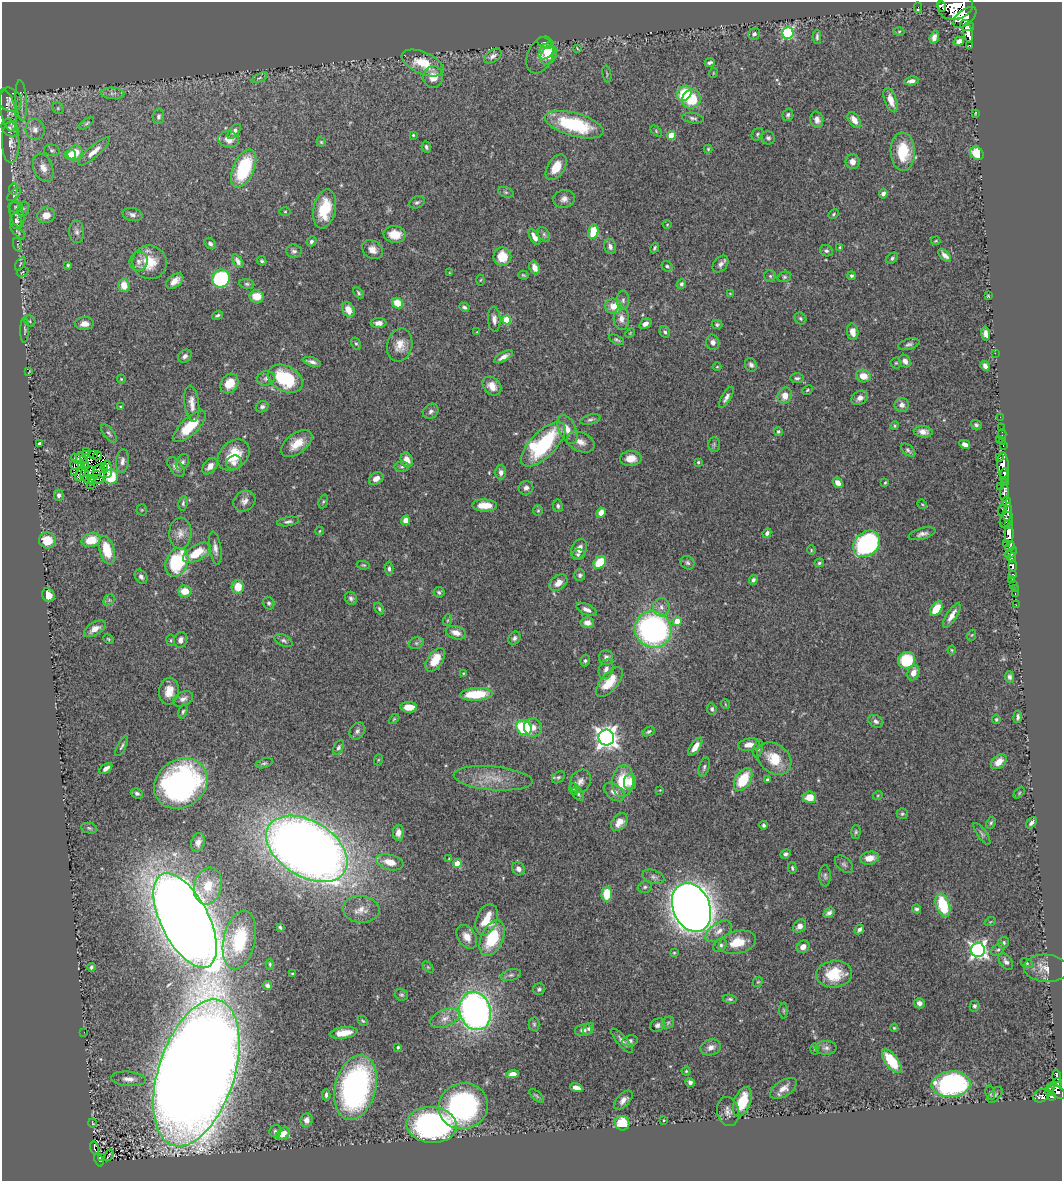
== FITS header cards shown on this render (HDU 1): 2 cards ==
NAXIS1  =                 1060
NAXIS2  =                 1179

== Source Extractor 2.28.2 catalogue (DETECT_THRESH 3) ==
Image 1060 x 1179 px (HDU 1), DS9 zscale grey, 1 PNG px = 1 image px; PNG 1064 x 1183 px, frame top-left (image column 1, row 1179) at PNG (2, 2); each listed source drawn as its Kron ellipse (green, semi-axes under 4 px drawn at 4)
Background 0.642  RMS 0.039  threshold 0.118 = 3 sigma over >= 5 px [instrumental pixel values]
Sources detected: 490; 3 with non-positive FLUX_AUTO (blend fragments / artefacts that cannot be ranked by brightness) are neither listed nor drawn; the other 487 listed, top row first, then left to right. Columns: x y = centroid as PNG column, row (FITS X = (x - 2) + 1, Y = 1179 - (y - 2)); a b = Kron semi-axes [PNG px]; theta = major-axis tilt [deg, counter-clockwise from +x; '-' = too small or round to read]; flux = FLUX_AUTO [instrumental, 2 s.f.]
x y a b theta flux
942 6 6 2 -69 400
955 6 17 13 11 4600
918 8 5 2 - 7.9
965 17 14 7 39 3100
967 26 7 5 -23 1600
899 31 5 3 - 2.9
788 33 6 5 - 310
968 33 10 4 -79 1900
754 34 6 5 - 7.9
817 37 7 3 90 5.8
934 37 6 4 71 14
959 41 5 4 - 12
545 43 8 4 -22 5.5
970 45 3 3 - 110
577 48 4 3 - 1.9
546 51 9 6 51 27
540 55 19 12 65 26
549 55 10 7 56 45
493 56 10 6 33 11
710 62 5 3 - 5.4
423 63 22 11 -23 68
713 73 5 3 - 2.2
607 74 9 2 -80 3.5
433 77 11 10 - 34
259 78 9 4 22 6.1
911 81 7 4 9 12
113 93 12 5 -4 11
684 93 8 6 54 91
691 99 9 9 - 88
9 100 13 11 -43 17
891 100 13 6 -70 27
21 101 20 5 -86 17
58 108 6 5 - 4.2
8 111 21 7 -79 23
975 113 4 2 - 2.1
788 115 6 5 - 5.5
159 116 8 5 82 7.5
693 118 11 5 -10 7.2
817 120 8 6 -75 14
854 120 9 5 -54 23
86 123 9 4 35 4.9
574 125 30 11 -16 200
10 128 9 7 -47 12
35 129 10 9 - 18
234 131 9 5 52 10
656 131 6 4 -47 3.3
757 134 7 5 57 5
413 135 3 3 - 3.6
671 136 4 4 - 61
768 138 7 6 - 6.9
229 139 10 8 -12 25
11 142 21 9 -89 28
321 142 4 4 - 3.3
426 147 6 4 -68 6.7
708 149 4 4 - 3.4
52 150 8 5 -10 6.1
903 151 19 12 -88 99
94 152 20 6 41 24
75 153 8 7 - 62
977 153 7 6 - 71
70 155 5 5 - 18
852 162 7 7 - 16
556 167 14 8 58 42
43 168 15 9 -68 23
244 169 20 10 66 190
13 189 5 3 - 3.3
506 192 8 5 -19 5.1
883 194 5 4 - 8.9
14 195 8 4 44 5.3
564 199 11 9 10 15
417 202 8 5 25 6.4
16 207 7 5 3 5.7
23 209 8 5 70 6.7
325 209 20 11 78 89
285 211 5 4 - 3.1
132 214 10 6 -12 9.8
833 214 5 4 - 3.5
17 215 13 6 -74 12
46 215 9 7 9 31
16 221 8 6 88 9.3
667 225 4 3 - 2.2
18 232 9 3 -46 4
77 232 11 7 -87 11
593 232 7 5 80 64
395 234 11 8 -5 41
544 234 8 5 -54 5.6
534 237 9 4 -60 16
311 241 5 4 - 6.8
936 241 5 3 - 2.9
210 243 6 5 - 6.9
18 245 7 4 -71 3.7
610 247 8 5 -72 10
840 247 4 4 - 3.5
655 248 5 3 - 4.4
372 250 11 8 -36 19
294 251 8 6 -5 8
826 251 6 5 - 6
945 255 8 4 -46 11
502 257 9 9 - 57
892 258 7 5 39 5.5
139 261 10 9 - 12
238 261 8 4 -57 9.1
262 261 5 4 - 4.4
150 262 17 16 - 59
20 264 7 3 60 3
720 264 9 6 50 11
68 265 4 3 - 3.9
667 266 6 4 -37 4.9
535 268 7 5 -67 19
23 272 6 4 29 3.2
449 273 3 2 - 1.8
523 275 5 4 - 3.2
770 276 6 5 - 4.2
851 276 4 4 - 5.1
784 277 7 5 14 5.2
221 278 9 8 - 300
481 280 5 3 - 2.3
175 281 10 6 38 20
247 284 7 5 -10 5.4
681 284 5 4 - 5.7
124 285 6 5 - 36
358 293 6 4 -54 4.3
730 293 3 2 - 1.5
257 296 7 6 - 42
988 296 3 3 - 2.7
623 300 9 6 89 9.8
398 303 6 5 - 53
614 306 8 7 - 41
464 307 5 4 - 6
348 310 8 5 -65 28
218 315 6 3 20 4.8
800 318 6 5 - 5.2
494 319 13 6 -86 14
621 319 11 7 -88 19
507 320 4 4 - 84
30 321 6 5 - 4.1
378 323 8 5 -1 16
84 324 9 6 3 17
645 324 6 4 31 12
717 325 5 4 - 4.6
24 330 13 3 89 5.9
477 332 4 4 - 2.2
665 332 6 5 - 5.8
853 332 8 5 -82 22
630 333 5 3 - 2.3
985 334 7 4 -84 13
617 340 8 3 -27 4.7
713 342 8 6 -77 12
356 344 6 4 -60 3.9
909 344 11 5 15 7.6
400 345 17 12 78 33
995 353 2 2 - 31
185 356 7 6 - 9.7
503 357 10 4 29 14
905 361 6 5 - 14
312 362 9 4 -17 10
896 363 5 5 - 3.5
751 365 7 6 - 8.1
985 366 5 4 - 9.8
717 367 4 3 - 1.9
29 372 4 2 - 1.8
863 376 7 6 - 33
266 378 9 7 13 9.6
797 378 7 4 0 6.2
121 379 4 3 - 2.4
285 379 18 13 -27 190
229 383 10 8 55 46
492 386 10 8 -46 27
807 390 5 3 - 3.1
785 396 8 7 - 28
726 397 12 4 59 11
860 398 9 6 30 14
192 404 18 7 -83 23
902 405 7 7 - 15
121 407 3 3 - 3.1
262 407 6 5 - 6.3
431 411 8 7 - 8.8
1000 417 2 2 - 8.8
590 420 10 4 16 6.3
976 425 5 4 - 5.4
190 426 21 8 44 86
895 426 4 4 - 3.2
1001 428 2 2 - 12
567 429 15 8 -65 28
778 432 4 4 - 4
923 432 9 6 -6 19
109 433 11 5 -52 6.2
1002 434 5 2 - 22
999 440 2 2 - 8.3
1002 441 3 2 - 8.4
581 442 14 9 -24 22
39 444 3 3 - 6.6
297 444 18 10 36 44
543 444 29 13 45 290
714 444 7 6 - 6.4
965 444 5 4 - 11
1003 445 3 2 - 7.4
908 450 9 5 -42 6.4
86 451 3 2 - 1.3
94 454 2 2 - 4.7
86 455 2 2 - 5.9
234 455 18 13 43 71
97 456 5 2 - 0.51
1000 457 3 2 - 96
631 458 11 7 4 30
76 459 6 3 -46 4.3
82 459 6 5 - 9.6
407 460 7 6 - 28
122 461 12 6 84 11
182 462 8 6 63 8
698 462 4 3 - 4.2
234 463 8 7 - 12
84 464 3 2 - 4.8
74 465 5 2 - 1.8
81 465 4 3 - 1.2
1003 465 13 5 -88 1400
210 466 9 6 50 16
104 467 3 2 - 5.3
176 467 11 6 -53 15
402 467 7 5 3 5.8
99 469 7 3 47 2.2
108 469 9 4 -89 11
90 472 5 2 - 8.8
501 472 7 5 -89 9.1
75 473 3 2 - 7.1
80 474 7 4 60 4.1
85 474 6 3 83 3.3
97 475 2 2 - 3.2
1004 476 8 4 84 740
111 477 7 7 - 61
376 478 8 6 30 19
89 479 6 3 -12 0.45
99 479 5 2 - 1.9
93 482 3 2 - 3.5
838 483 5 4 - 19
885 483 3 2 - 2.5
1006 483 3 3 - 330
91 484 3 2 - 3.7
1000 486 3 2 - 98
526 488 7 7 - 11
1004 492 9 4 88 270
59 495 6 5 - 8.4
244 501 11 9 36 16
323 501 7 4 70 4.1
1007 502 5 4 - 450
183 503 7 4 82 5.1
922 504 5 4 - 3.1
485 505 12 6 -1 45
558 506 6 5 - 6.7
142 510 5 5 - 3.3
1002 510 5 3 - 140
538 511 5 5 - 3.3
1008 512 9 4 82 430
601 513 5 4 - 21
406 520 5 4 - 25
1006 520 8 6 59 530
288 522 11 4 10 8
1009 524 3 2 - 35
320 531 4 3 - 2.4
180 533 15 11 88 22
767 533 5 4 - 7.7
922 534 14 5 15 12
1009 534 10 4 89 2000
47 540 8 8 - 53
91 540 9 6 14 60
1006 543 4 2 - 77
867 544 15 11 45 440
1010 547 5 4 - 590
215 548 17 6 -81 15
579 549 10 7 64 20
107 550 15 7 -74 71
811 550 5 4 - 2.9
197 553 15 7 30 65
1011 553 7 4 44 590
578 555 6 5 - 5.8
1012 558 5 3 - 390
177 562 15 11 67 180
600 562 7 5 44 70
687 563 7 6 - 6.6
819 563 5 3 - 4.4
363 565 6 4 -9 3.5
1013 566 5 3 - 240
389 569 7 4 -85 6.2
1013 574 3 3 - 160
580 575 6 5 - 6.8
141 577 7 5 -54 8.5
1012 579 2 2 - 13
753 580 5 4 - 9.8
558 583 10 7 39 24
1013 584 3 2 - 8.1
238 587 7 6 - 47
1015 588 2 2 - 11
185 591 7 5 -3 38
439 592 5 5 - 5.7
1015 594 3 2 - 19
48 595 7 6 - 26
351 598 7 5 -60 6.8
109 600 6 5 - 5
269 603 6 5 - 5.3
1016 605 2 2 - 11
661 607 9 8 - 15
379 609 6 4 -60 4.8
587 609 11 5 -24 13
936 609 8 5 54 53
952 616 14 5 57 19
448 620 6 4 71 3.5
677 621 4 4 - 45
587 623 7 5 -5 18
95 629 12 6 31 21
653 629 19 17 -42 710
456 633 10 6 -18 24
972 635 5 3 - 2.2
514 638 7 5 49 7.5
108 639 5 3 - 3.4
171 640 6 3 -83 2.9
180 640 8 6 76 12
284 640 10 5 -26 6.9
416 643 7 5 19 6.1
952 650 4 4 - 2.6
606 658 7 7 - 12
435 660 13 7 56 48
907 660 8 8 - 120
585 661 6 4 74 5.1
606 669 10 7 70 13
464 673 4 3 - 2.5
913 673 8 6 72 23
1009 677 6 5 - 7.9
609 682 18 8 49 60
169 691 13 10 82 31
476 694 16 6 4 110
183 699 11 7 23 13
725 704 5 3 - 2.1
409 707 8 5 -3 37
712 709 5 4 - 6.1
183 712 7 4 72 4.7
1018 717 6 3 81 6.7
394 719 6 3 44 2.7
996 719 5 4 - 4.1
876 721 8 5 -29 8.6
524 728 8 7 - 160
533 728 9 9 - 22
357 731 9 7 56 9.4
649 731 6 4 26 5
606 737 8 7 - 1900
749 745 11 6 9 21
122 746 11 3 61 5.7
695 747 10 5 57 22
338 748 8 4 61 6.7
758 749 9 4 77 6.1
774 759 19 14 -39 69
378 760 5 3 - 2.5
999 762 9 6 40 32
264 763 9 4 18 5.2
704 767 10 5 73 6.7
106 768 7 4 36 16
558 777 7 5 38 5.7
493 778 39 12 -5 61
743 780 12 7 58 100
767 780 4 3 - 5.2
580 781 12 10 60 18
623 781 16 11 83 91
630 782 8 6 84 24
181 784 28 23 36 740
574 789 6 3 -70 3.4
660 790 3 3 - 1.8
614 792 12 7 -37 18
137 793 6 5 - 6.9
1019 793 6 4 46 3.3
578 794 7 5 -57 6.1
878 795 5 3 - 2.5
810 797 6 6 - 42
902 814 5 5 - 4.3
619 822 10 7 50 26
991 823 6 4 63 4.5
1031 823 7 3 48 7.5
764 825 4 4 - 5.4
89 828 8 5 -11 4.9
856 832 7 4 87 4.3
398 833 8 5 88 17
982 834 13 4 -54 6.7
198 842 9 6 73 16
307 849 44 28 -31 4200
786 854 5 4 - 7.4
870 858 9 6 10 24
449 859 3 2 - 1.8
390 862 14 7 -15 37
457 864 4 4 - 54
844 864 10 6 -44 7.7
792 868 6 3 -87 4
518 869 7 6 - 13
825 876 11 5 -89 7
653 877 11 6 -17 9.1
208 886 19 13 75 63
645 887 7 5 17 6.1
607 894 7 5 88 76
943 905 12 6 -72 120
691 907 25 18 -67 4300
361 909 18 13 -6 33
916 909 4 4 - 6.3
829 913 6 4 38 8.7
487 920 16 10 69 68
185 921 51 24 -63 11000
990 922 6 3 19 2.9
799 926 7 6 - 17
280 927 4 3 - 3.9
859 929 5 4 - 7.2
719 931 15 8 34 22
467 937 13 8 -56 27
492 938 19 11 66 130
239 940 29 16 78 150
738 942 19 11 14 62
1004 943 6 5 - 5.6
720 945 7 5 45 8.3
803 947 6 5 - 14
978 950 7 7 - 980
998 950 7 5 46 6.2
674 953 4 4 - 2.8
1006 962 9 6 -54 9.5
1027 963 6 4 -30 4
270 964 5 4 - 3.4
91 967 4 3 - 5.3
428 967 6 4 -44 3.1
1046 968 22 13 -4 33
293 974 3 3 - 3.7
834 974 18 13 5 91
511 975 10 6 14 8
758 982 6 4 42 3.3
267 986 4 3 - 7.9
539 989 6 6 - 6.6
401 995 7 6 - 4.9
730 999 7 4 -10 4.5
919 1003 5 5 - 12
975 1006 5 5 - 6
784 1010 8 3 -90 3.5
475 1011 19 15 -73 1200
445 1018 15 8 22 24
363 1021 5 3 - 3.2
668 1023 7 5 44 5.4
534 1024 6 5 - 5.1
658 1025 8 6 29 9.8
894 1028 4 4 - 3
589 1029 6 5 - 5.2
583 1030 8 6 12 14
84 1032 3 2 - 4.4
344 1033 14 5 8 38
622 1041 15 5 -49 13
630 1041 8 5 10 7.8
398 1047 3 3 - 4.2
711 1047 10 7 18 16
826 1048 10 7 0 11
815 1049 5 3 - 2.6
892 1061 14 6 -53 88
686 1071 4 4 - 3.2
196 1073 76 38 72 16000
513 1074 6 4 7 21
1057 1077 6 3 -86 120
128 1079 17 7 -5 20
690 1082 5 4 - 9
1057 1082 5 4 - 190
951 1084 19 13 6 510
355 1087 33 20 75 680
576 1088 6 4 -20 21
783 1088 15 8 32 23
1051 1088 4 3 - 130
1057 1091 9 5 -37 530
1049 1092 4 3 - 120
990 1093 7 4 -79 5.7
326 1095 5 3 - 6
995 1095 9 5 49 5.7
537 1096 9 4 -42 4.5
1041 1096 8 6 25 100
1052 1096 4 3 - 250
623 1100 11 6 46 16
742 1102 15 8 69 86
463 1106 25 23 17 540
728 1112 15 11 -76 18
307 1120 7 6 - 15
664 1120 4 3 - 2.3
92 1123 4 3 - 1.6
622 1123 7 7 - 96
432 1125 25 18 -4 720
275 1131 6 5 - 6.2
283 1134 7 5 38 33
94 1148 7 3 -76 29
108 1155 6 2 57 3.9
101 1157 3 2 - 6.4
99 1160 7 3 -70 41
At the frame edge (FLAGS 8, measured only in part): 1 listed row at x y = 955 6
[3 non-positive-flux detections neither listed nor drawn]